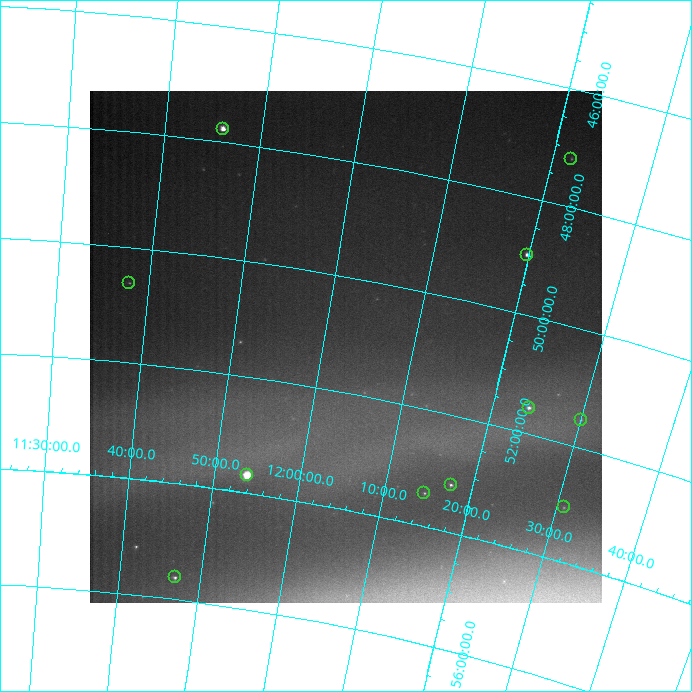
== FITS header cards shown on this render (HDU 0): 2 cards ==
NAXIS1  =                  512
NAXIS2  =                  512

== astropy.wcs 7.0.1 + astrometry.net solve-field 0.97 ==
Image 512 x 512 px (HDU 0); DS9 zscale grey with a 90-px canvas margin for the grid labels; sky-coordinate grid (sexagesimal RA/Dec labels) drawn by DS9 from the SOLVED WCS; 11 Tycho-2 reference stars matched to detected sources circled (green)
Header WCS: none
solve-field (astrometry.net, Tycho-2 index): SOLVED blind (the file carries no WCS)
Solved WCS: RA---TAN-SIP/DEC--TAN-SIP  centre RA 12:02:33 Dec +51:12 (180.64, +51.20 deg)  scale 62.9 arcsec/px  FOV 536.8' x 535.9'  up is -170 deg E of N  parity normal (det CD < 0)
(file carries no celestial WCS; the grid is the blind solution)
Tycho-2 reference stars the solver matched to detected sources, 11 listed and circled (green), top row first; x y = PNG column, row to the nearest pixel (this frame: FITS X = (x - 90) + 1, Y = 512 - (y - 91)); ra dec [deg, ICRS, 3 dp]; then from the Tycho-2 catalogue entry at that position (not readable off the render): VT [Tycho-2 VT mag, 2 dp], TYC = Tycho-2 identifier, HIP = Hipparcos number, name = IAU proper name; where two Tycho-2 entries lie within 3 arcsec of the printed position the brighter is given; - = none
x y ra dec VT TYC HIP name
223 129 176.513 +47.779 3.82 3452-2140-1 57399 Taiyangshou
571 159 185.484 +47.182 6.45 3455-2114-1 60305 -
527 255 184.953 +48.984 5.47 3457-1877-1 60122 -
129 283 174.471 +50.618 6.23 3454-2188-1 56731 -
529 408 186.006 +51.562 4.86 3458-2328-1 60485 -
581 420 187.512 +51.536 6.27 3458-2329-1 60988 -
247 475 178.458 +53.695 2.40 3833-1034-1 58001 Phecda
451 485 184.373 +53.191 5.95 3834-1091-1 59920 -
424 493 183.681 +53.435 6.29 3834-663-1 59708 -
564 507 187.709 +53.077 6.27 3841-1303-1 61053 -
175 577 176.732 +55.628 5.40 3835-1057-1 57477 -